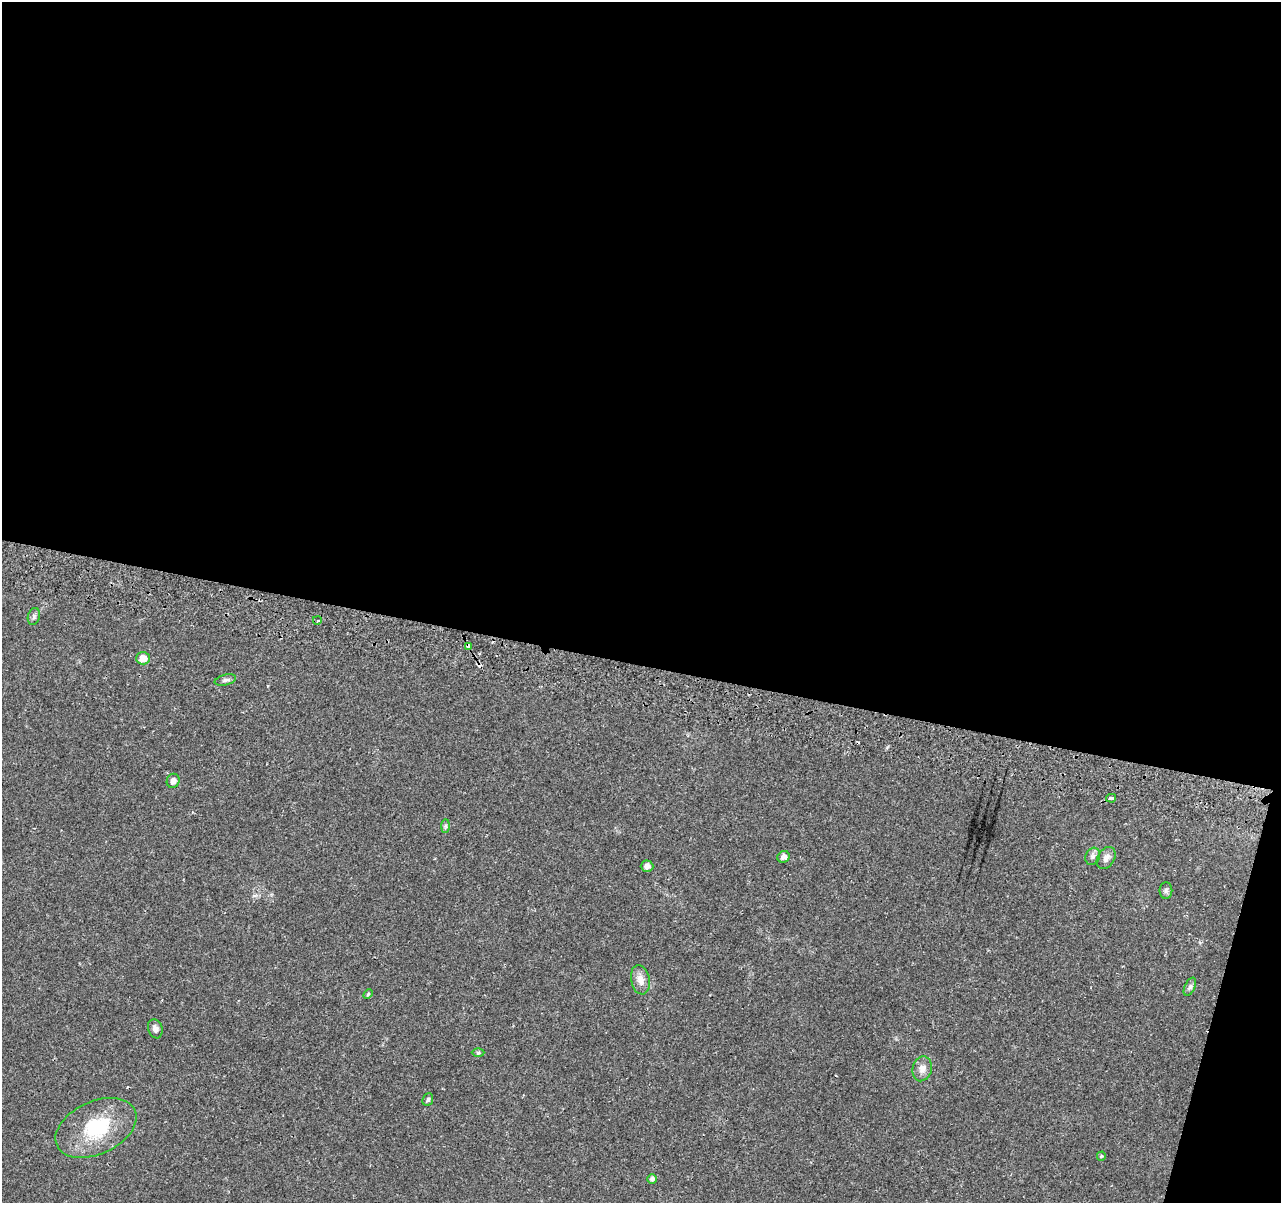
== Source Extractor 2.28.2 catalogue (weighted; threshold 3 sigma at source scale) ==
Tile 4 of 4 x 4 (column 4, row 1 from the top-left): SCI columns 3854-5132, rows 3874-5074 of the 5156 x 5407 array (HDU 1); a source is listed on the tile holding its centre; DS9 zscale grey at full resolution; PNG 1283 x 1205 px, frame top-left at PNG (2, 2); each listed source drawn as its Kron ellipse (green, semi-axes under 4 px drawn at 4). Shown black and unused: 57% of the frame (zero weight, under 2 of 3 exposures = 3% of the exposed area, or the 3 px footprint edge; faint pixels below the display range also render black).
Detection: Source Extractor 2.28.2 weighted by HDU 2 'WHT'; one run over the whole footprint, this tile lists its part. Background 0.117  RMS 0.0067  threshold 0.0302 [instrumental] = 3 sigma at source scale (4.5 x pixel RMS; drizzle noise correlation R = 1.50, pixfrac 1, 0.0396/0.0396 arcsec/px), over >= 5 px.
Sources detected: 27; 3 cosmic-ray / hot-pixel residue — neither listed nor drawn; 1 inside a brighter listed object's ellipse — not listed separately; the other 23 listed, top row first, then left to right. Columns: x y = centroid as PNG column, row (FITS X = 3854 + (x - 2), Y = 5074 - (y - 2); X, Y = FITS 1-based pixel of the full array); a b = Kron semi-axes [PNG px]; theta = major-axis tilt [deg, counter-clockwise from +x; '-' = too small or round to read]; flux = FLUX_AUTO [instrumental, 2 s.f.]
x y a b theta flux
34 616 8 6 74 1.9
317 620 4 3 - 0.97
468 647 4 3 - 3.5
143 658 7 6 - 6.8
225 680 11 5 13 1.9
173 781 7 6 - 2.9
1111 798 5 3 - 5.2
446 826 7 4 89 1.2
1093 856 9 7 64 2.4
784 857 6 5 - 2.8
1106 858 12 8 57 3.8
647 866 6 5 - 2.8
1166 890 8 6 89 1.6
640 980 15 9 -80 5.6
1190 987 10 5 65 1.8
368 994 5 4 - 0.82
155 1029 10 7 -71 2.7
478 1053 6 4 0 0.96
922 1069 12 9 75 4.6
428 1100 6 5 - 1.2
96 1128 43 26 25 41
1101 1156 4 4 - 1.3
652 1179 5 4 - 1.8
Overlapping masked pixels (flux is a lower limit): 1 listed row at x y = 468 647